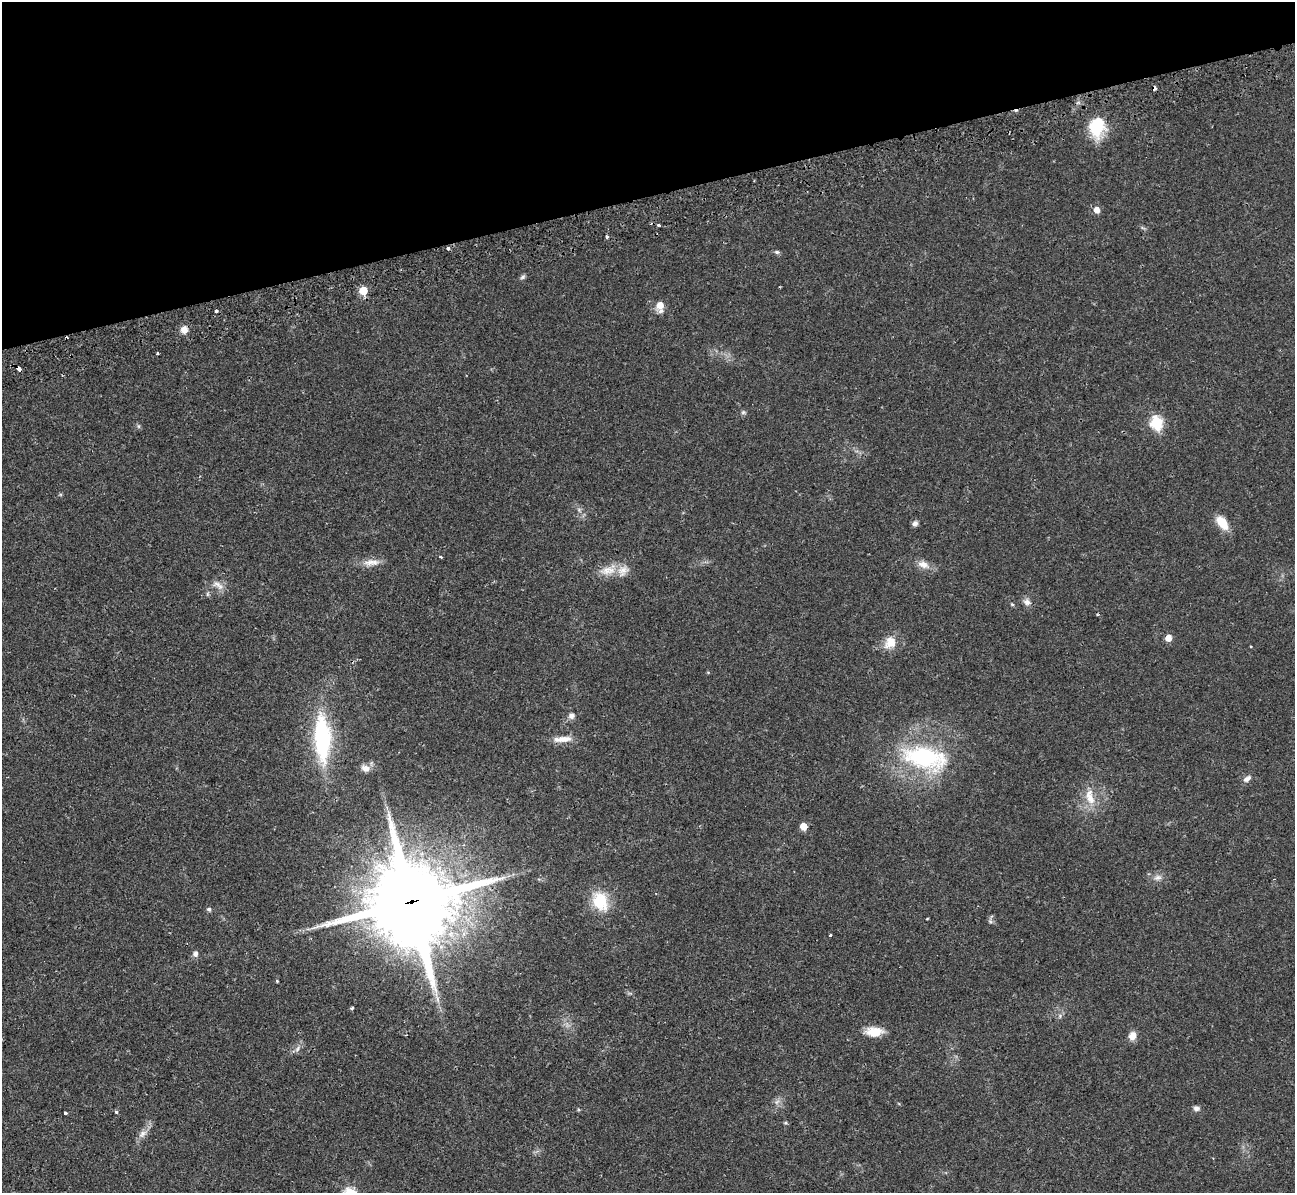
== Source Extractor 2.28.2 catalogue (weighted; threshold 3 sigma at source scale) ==
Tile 3 of 4 x 4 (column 3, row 1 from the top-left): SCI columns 2601-3893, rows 3877-5067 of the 5239 x 5221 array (HDU 1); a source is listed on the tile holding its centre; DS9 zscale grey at full resolution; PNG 1297 x 1195 px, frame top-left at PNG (2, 2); no overlay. Shown black and unused: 16% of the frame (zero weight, under 2 of 3 exposures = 3% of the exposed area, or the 3 px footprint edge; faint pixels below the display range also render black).
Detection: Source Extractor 2.28.2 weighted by HDU 2 'WHT'; one run over the whole footprint, this tile lists its part. Background 0.0282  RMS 0.004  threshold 0.0182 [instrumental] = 3 sigma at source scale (4.5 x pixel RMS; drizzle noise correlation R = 1.50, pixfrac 1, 0.05/0.05 arcsec/px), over >= 5 px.
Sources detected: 61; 4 cosmic-ray / hot-pixel residue — not listed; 3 inside a brighter listed object's ellipse — not listed separately; the other 54 listed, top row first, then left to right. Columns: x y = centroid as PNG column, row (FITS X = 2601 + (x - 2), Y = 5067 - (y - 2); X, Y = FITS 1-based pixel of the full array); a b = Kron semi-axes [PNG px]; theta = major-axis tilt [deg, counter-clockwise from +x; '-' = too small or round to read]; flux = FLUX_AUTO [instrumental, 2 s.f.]
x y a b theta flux
1097 127 24 16 85 15
1097 210 6 5 - 3.2
659 225 3 3 - 0.78
606 237 4 3 - 0.97
777 252 7 5 -15 0.82
523 277 8 5 28 0.83
363 291 6 6 - 9.7
660 306 10 7 -87 4.5
184 330 8 7 - 3
158 353 3 2 - 0.63
19 369 4 3 - 3
743 412 6 5 - 0.71
1157 422 7 6 - 33
915 523 7 6 - 1.3
1222 523 18 9 -53 6.9
440 557 4 3 - 0.5
371 562 25 8 5 4
923 565 16 9 -18 3.3
608 570 24 11 9 6
217 584 14 8 -3 2.5
207 594 6 4 71 0.55
1027 602 10 8 -26 1.9
1012 604 6 3 -19 0.42
1097 614 4 3 - 0.42
1168 638 6 5 - 3.6
890 642 18 15 50 5.7
571 716 8 7 - 1.5
322 738 48 15 -87 47
563 739 14 10 14 3
924 757 58 27 -12 47
365 768 12 8 -24 2.4
1247 779 12 6 36 1.6
1090 797 25 11 -76 6.7
803 826 5 5 - 5.9
1158 878 11 7 16 1.9
600 901 25 18 -68 13
411 902 30 28 -69 4200
209 909 5 5 - 1
990 921 7 4 -19 0.67
830 935 3 3 - 0.86
195 954 6 5 - 1.7
277 981 4 3 - 0.36
437 999 9 4 -82 1.4
352 1008 4 3 - 0.6
1060 1016 6 4 -73 0.61
874 1032 20 11 0 6.4
1132 1036 10 8 77 3.3
297 1049 9 4 61 1.1
777 1102 9 3 45 0.87
1196 1108 8 7 - 1.2
116 1112 4 3 - 0.73
65 1113 3 3 - 1.5
785 1123 5 3 - 0.47
143 1134 14 8 42 2.4
Overlapping masked pixels (flux is a lower limit): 2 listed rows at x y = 19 369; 411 902